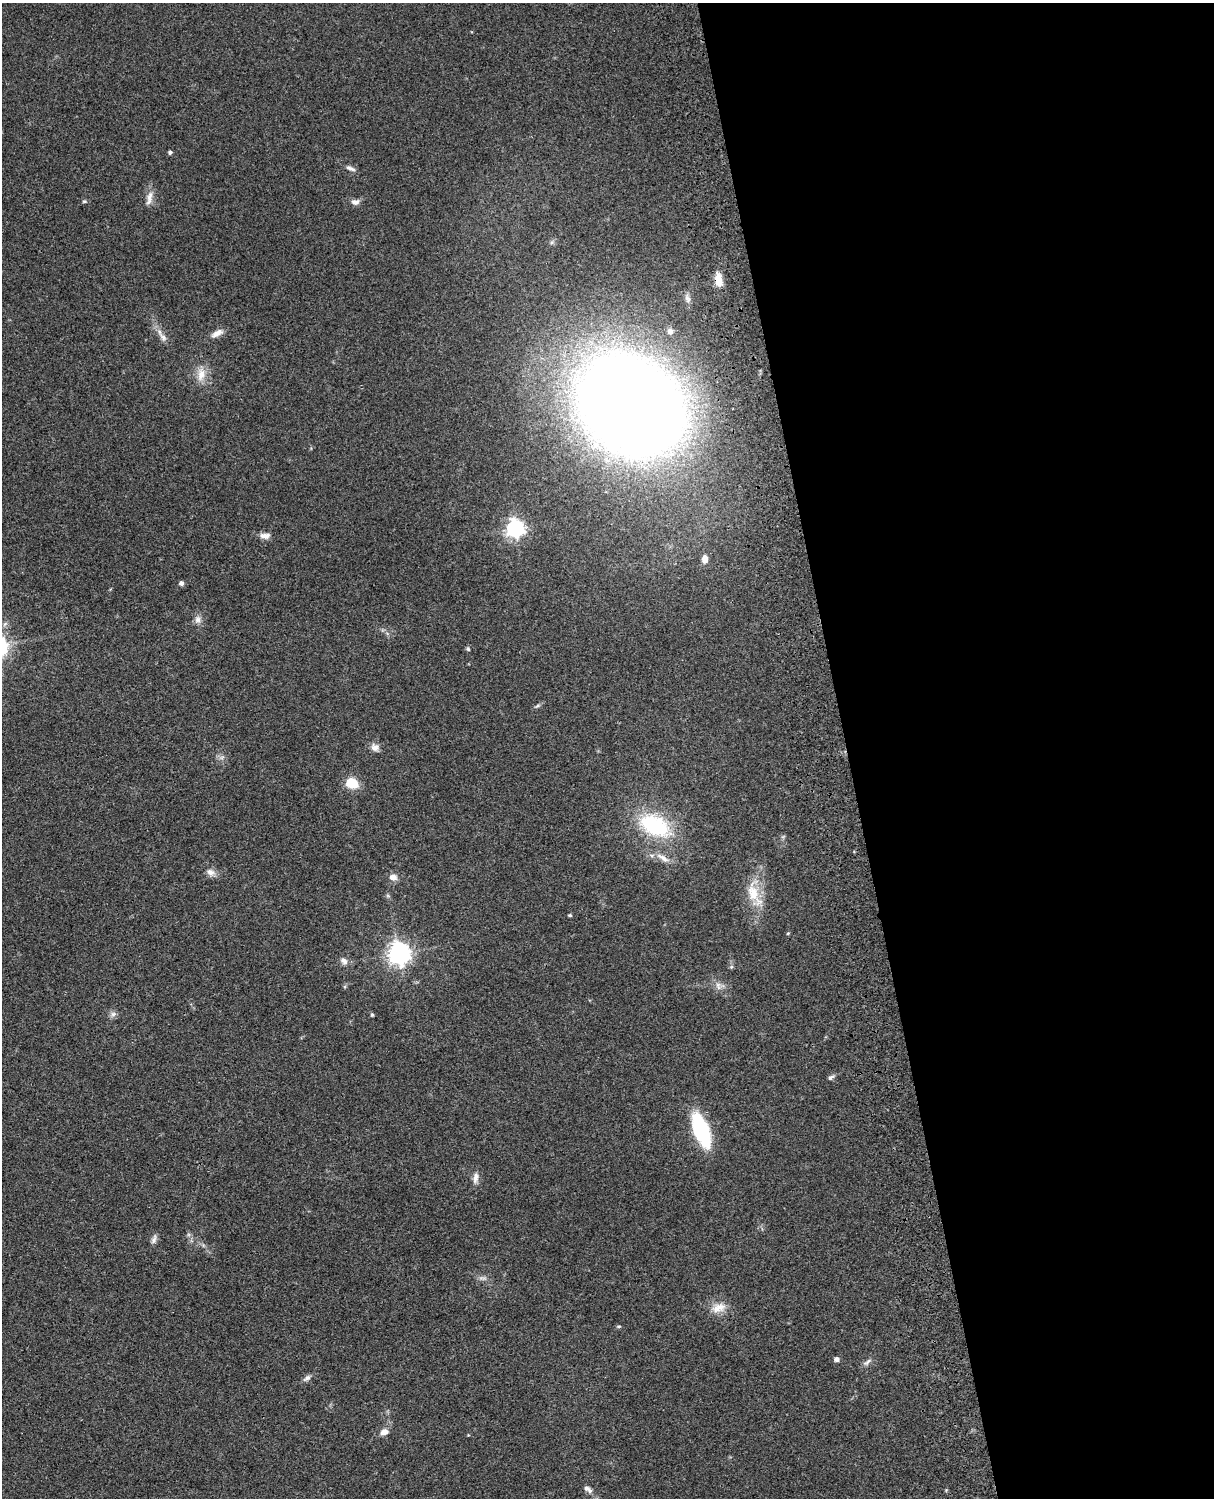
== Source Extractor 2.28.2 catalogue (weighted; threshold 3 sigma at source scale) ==
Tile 8 of 4 x 3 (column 4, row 2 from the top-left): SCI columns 3756-4967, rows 1773-3268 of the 5086 x 4927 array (HDU 1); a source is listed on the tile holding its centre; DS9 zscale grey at full resolution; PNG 1216 x 1500 px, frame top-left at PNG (2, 3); no overlay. Shown black and unused: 30% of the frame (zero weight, under 3 of 4 exposures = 6% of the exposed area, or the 3 px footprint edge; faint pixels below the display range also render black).
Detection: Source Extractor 2.28.2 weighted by HDU 2 'WHT'; one run over the whole footprint, this tile lists its part. Background 0.0923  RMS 0.0062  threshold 0.0278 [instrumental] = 3 sigma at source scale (4.5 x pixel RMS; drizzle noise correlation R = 1.50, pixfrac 1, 0.05/0.05 arcsec/px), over >= 5 px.
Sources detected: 46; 1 too faint to see at this stretch — not listed; the other 45 listed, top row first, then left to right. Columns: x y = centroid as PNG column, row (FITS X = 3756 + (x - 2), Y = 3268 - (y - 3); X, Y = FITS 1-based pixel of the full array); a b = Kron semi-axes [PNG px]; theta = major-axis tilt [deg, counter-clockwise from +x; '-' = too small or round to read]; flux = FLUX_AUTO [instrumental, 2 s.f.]
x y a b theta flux
170 152 5 4 - 1.1
350 168 14 5 -23 2.2
149 198 23 6 78 4.4
84 201 6 4 20 0.84
355 202 10 7 2 2.8
718 279 17 9 -84 8.2
687 298 15 7 -70 3.2
670 331 9 8 - 2.9
217 333 17 7 30 4.1
163 337 16 7 -51 3.9
201 374 20 11 81 7.6
631 405 70 55 -40 1600
515 528 8 8 - 170
265 536 13 7 0 3.7
705 559 9 7 89 4.3
181 583 6 6 - 1.6
198 619 9 9 - 3.1
468 649 6 5 - 0.99
537 706 8 4 30 1.2
375 747 12 10 -25 3.5
222 757 7 4 19 1.3
352 783 11 9 -19 16
655 826 39 22 -28 50
663 858 20 7 -33 5
210 872 13 9 -18 3.7
393 877 8 7 - 4.1
754 893 39 16 -72 18
570 915 4 3 - 0.85
788 933 4 3 - 0.6
399 953 8 8 - 400
344 961 11 8 -52 3
718 986 12 6 -79 2.9
113 1014 7 7 - 2
372 1015 5 4 - 0.87
831 1077 10 5 31 1.5
701 1130 24 11 -69 73
475 1178 16 7 81 3.5
154 1239 14 6 73 2.3
718 1308 21 12 21 8
619 1326 7 3 1 0.8
836 1359 5 5 - 2.6
867 1362 13 5 42 2.2
307 1378 12 6 35 2.2
384 1432 9 7 14 4.4
588 1489 13 6 -36 2.8
Overlapping masked pixels (flux is a lower limit): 1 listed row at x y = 718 279
Isophote crosses this tile's border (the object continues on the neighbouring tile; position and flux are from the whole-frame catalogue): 1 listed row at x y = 588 1489